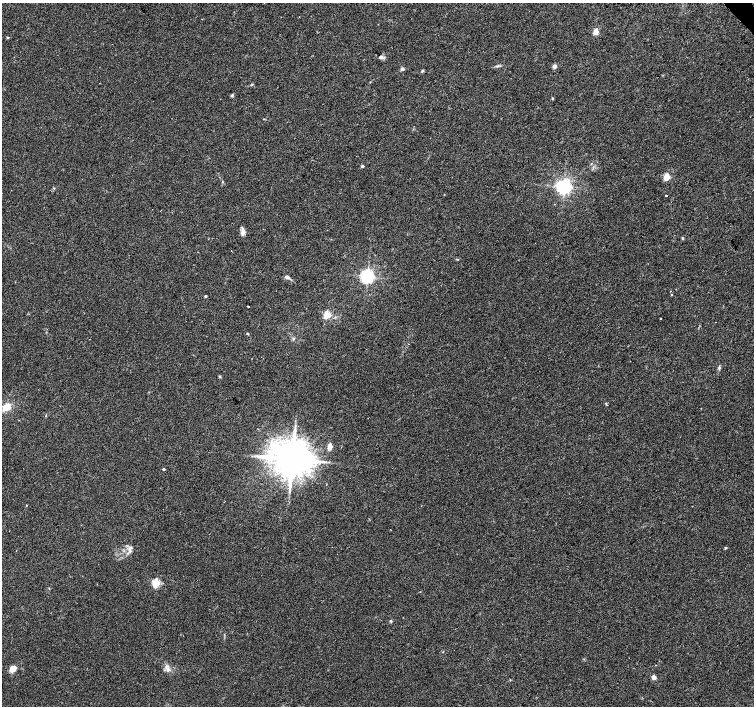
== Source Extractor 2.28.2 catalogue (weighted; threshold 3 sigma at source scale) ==
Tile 10 of 4 x 4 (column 2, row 3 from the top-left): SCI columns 1509-3012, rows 1620-3026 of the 6020 x 5987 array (HDU 1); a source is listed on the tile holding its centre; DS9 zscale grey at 2 x 2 block average (1 PNG px = mean of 2 x 2 image px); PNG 756 x 708 px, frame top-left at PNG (2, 3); no overlay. Shown black and unused: <1% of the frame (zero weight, under 2 of 3 exposures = <1% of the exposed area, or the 3 px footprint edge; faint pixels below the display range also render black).
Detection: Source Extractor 2.28.2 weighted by HDU 2 'WHT'; one run over the whole footprint, this tile lists its part. Background 0.0335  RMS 0.0046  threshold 0.0208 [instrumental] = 3 sigma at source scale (4.5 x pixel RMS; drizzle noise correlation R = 1.50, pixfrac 1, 0.0396/0.0396 arcsec/px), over >= 5 px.
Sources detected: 40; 1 inside a brighter object's white glare — not listed; the other 39 listed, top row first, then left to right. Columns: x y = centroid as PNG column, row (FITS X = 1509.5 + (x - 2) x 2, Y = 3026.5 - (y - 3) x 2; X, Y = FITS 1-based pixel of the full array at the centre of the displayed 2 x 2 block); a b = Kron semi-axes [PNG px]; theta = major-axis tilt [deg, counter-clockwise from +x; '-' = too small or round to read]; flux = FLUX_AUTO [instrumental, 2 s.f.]
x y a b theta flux
596 31 6 5 - 6.7
7 38 3 2 - 1.3
381 57 6 4 0 2.7
554 66 3 2 - 9.1
402 69 4 4 - 2.4
422 71 5 2 - 1
252 84 4 2 - 0.98
232 95 4 3 - 1.4
552 98 4 3 - 0.92
362 166 3 2 - 2.5
666 177 3 3 - 46
564 187 4 4 - 400
666 195 2 2 - 2.6
243 232 8 5 74 4.3
682 238 4 2 - 0.87
367 276 4 4 - 370
287 277 7 4 -20 2.6
672 295 2 2 - 0.76
205 296 2 2 - 1.8
248 306 2 2 - 4.3
327 315 3 3 - 52
660 318 2 2 - 3.3
247 333 3 2 - 0.72
293 339 3 2 - 0.95
719 368 4 3 - 1.7
220 376 4 3 - 1
6 407 11 8 37 12
330 447 7 4 77 7.1
257 456 4 2 - 1.2
292 459 9 7 -9 3900
163 469 2 2 - 1.8
26 505 2 2 - 0.65
725 548 4 3 - 1
130 551 5 4 - 2.8
156 583 3 3 - 71
391 621 4 3 - 1.1
13 669 4 3 - 18
167 669 8 5 -49 4.3
654 677 5 4 - 4.3
Diffuse or blended objects may show on this block-average render without a row.